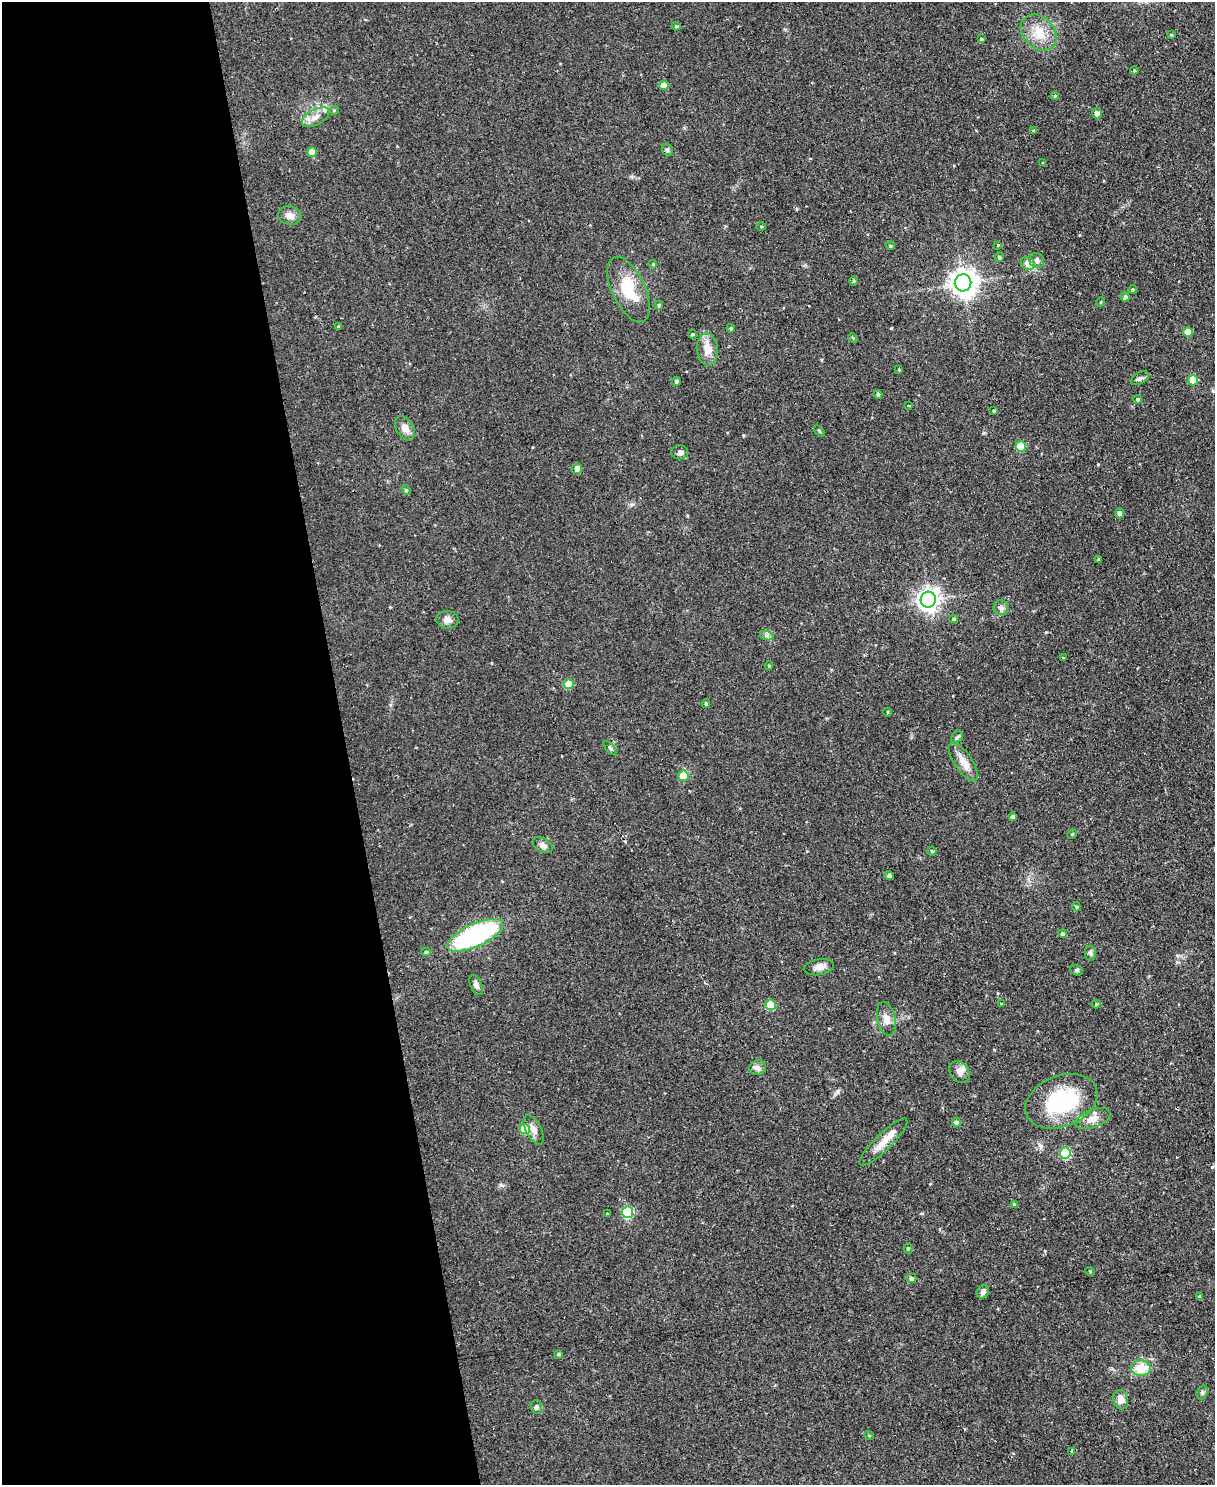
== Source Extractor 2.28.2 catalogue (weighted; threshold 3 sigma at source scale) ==
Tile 5 of 4 x 3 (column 1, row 2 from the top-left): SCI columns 4-1216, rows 1621-3103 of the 4854 x 4838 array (HDU 1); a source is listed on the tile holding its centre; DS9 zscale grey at full resolution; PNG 1217 x 1487 px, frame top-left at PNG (2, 2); each listed source drawn as its Kron ellipse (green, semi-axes under 4 px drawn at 4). Shown black and unused: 28% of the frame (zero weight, under 2 of 3 exposures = <1% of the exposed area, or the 3 px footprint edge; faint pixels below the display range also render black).
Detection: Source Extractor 2.28.2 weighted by HDU 2 'WHT'; one run over the whole footprint, this tile lists its part. Background 0.123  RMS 0.0083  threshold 0.0374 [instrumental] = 3 sigma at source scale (4.5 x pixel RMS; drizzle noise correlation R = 1.50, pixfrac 1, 0.05/0.05 arcsec/px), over >= 5 px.
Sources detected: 107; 1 inside a brighter listed object's ellipse — not listed separately; the other 106 listed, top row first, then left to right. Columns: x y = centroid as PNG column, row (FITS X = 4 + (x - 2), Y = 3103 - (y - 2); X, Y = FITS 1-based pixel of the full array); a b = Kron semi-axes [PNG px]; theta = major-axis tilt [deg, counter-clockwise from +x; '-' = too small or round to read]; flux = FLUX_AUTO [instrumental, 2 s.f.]
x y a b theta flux
676 26 4 4 - 1.2
1039 33 20 15 -45 16
1171 35 4 4 - 0.94
981 39 3 3 - 1
1134 70 4 4 - 0.82
664 85 5 5 - 10
1055 96 4 3 - 1
334 110 5 4 - 0.98
1097 113 5 5 - 4.5
316 117 15 7 30 6.4
1034 131 4 3 - 1.1
667 150 6 5 - 1.7
312 152 5 4 - 11
1043 163 4 3 - 0.89
290 215 11 9 -10 5.6
761 227 5 3 - 0.81
998 245 4 4 - 0.74
890 246 4 4 - 1.1
999 257 4 4 - 1.6
1036 260 8 7 - 2.5
1028 263 7 6 - 11
653 264 4 4 - 0.95
854 281 5 3 - 0.83
963 283 8 8 - 910
628 289 35 16 -65 31
1133 289 4 4 - 0.86
1125 297 4 4 - 2.4
1101 302 4 3 - 0.63
659 305 4 4 - 1.4
338 327 4 3 - 1
731 328 4 4 - 1.3
1188 332 5 5 - 9.4
692 334 4 3 - 1.1
853 338 5 4 - 0.78
707 349 16 10 -85 9.9
899 370 4 3 - 0.68
1140 378 10 5 28 2.4
1193 380 5 5 - 20
676 381 4 4 - 2.1
878 394 4 4 - 1.5
1137 399 4 4 - 1.4
909 406 3 2 - 1
994 411 3 3 - 1
405 428 13 8 -60 6.6
819 431 6 3 -53 0.88
1021 446 5 5 - 23
680 452 8 7 - 3.3
577 469 5 5 - 5.6
406 490 5 4 - 0.97
1120 513 5 4 - 3.4
1098 559 3 3 - 1.2
928 600 8 7 - 530
1001 608 7 7 - 2.6
954 619 4 3 - 1.4
448 620 11 9 -7 4.3
767 636 7 4 -19 1.8
1063 658 3 3 - 0.63
769 666 4 4 - 0.98
569 684 5 5 - 17
706 704 4 3 - 1.5
888 712 4 3 - 0.75
957 737 6 5 - 1.6
610 748 9 4 -46 1.5
963 762 23 8 -56 8.9
683 776 5 5 - 18
1012 817 4 4 - 2.3
1072 834 5 4 - 1
543 845 11 7 -29 3.6
932 851 4 4 - 1.2
889 876 5 4 - 2.4
1076 907 5 4 - 1.1
1062 934 4 4 - 2.1
475 935 30 11 25 140
426 952 5 4 - 1.4
1090 953 7 5 -81 2
819 967 15 8 9 5.3
1077 970 6 5 - 1.3
476 985 11 5 -66 2.9
1001 1004 4 3 - 0.7
1096 1004 4 4 - 0.96
771 1005 5 5 - 24
886 1019 17 9 -77 6.6
757 1068 8 7 - 3.2
959 1072 12 9 -48 4.8
1061 1101 37 25 21 75
1093 1118 18 9 20 7.5
956 1123 4 4 - 3.1
525 1129 5 5 - 23
534 1130 16 7 -62 5.2
883 1142 32 8 45 12
1065 1153 5 5 - 48
1014 1204 4 4 - 1
627 1212 6 5 - 59
607 1213 3 2 - 1.2
908 1248 5 4 - 1.3
1090 1271 5 3 - 0.67
911 1278 5 4 - 2.5
983 1292 7 6 - 2.9
1199 1297 4 4 - 1.9
558 1354 4 4 - 1.1
1141 1368 10 8 1 18
1202 1392 7 5 71 1.8
1121 1400 10 7 -75 7
536 1407 6 5 - 2
869 1435 5 3 - 0.68
1072 1451 4 3 - 4.5